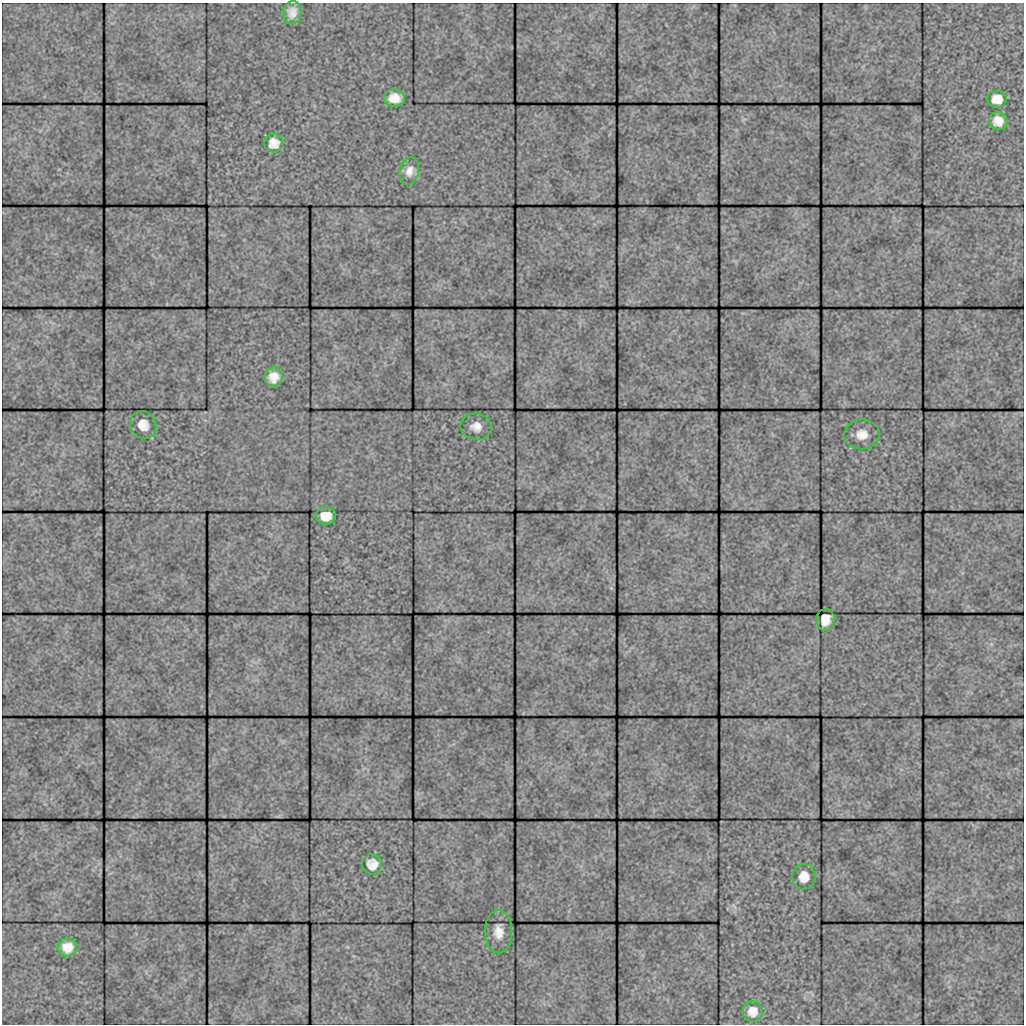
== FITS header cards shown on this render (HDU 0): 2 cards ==
NAXIS1  =                 1022 / length of data axis 1
NAXIS2  =                 1022 / length of data axis 2

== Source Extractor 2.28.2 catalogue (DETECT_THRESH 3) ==
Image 1022 x 1022 px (HDU 0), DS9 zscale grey, 1 PNG px = 1 image px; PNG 1026 x 1026 px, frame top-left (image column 1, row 1022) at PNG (2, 3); each listed source drawn as its Kron ellipse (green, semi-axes under 4 px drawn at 4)
Background 150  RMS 3.5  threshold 10.5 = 3 sigma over >= 5 px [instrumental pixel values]
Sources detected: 17; all 17 listed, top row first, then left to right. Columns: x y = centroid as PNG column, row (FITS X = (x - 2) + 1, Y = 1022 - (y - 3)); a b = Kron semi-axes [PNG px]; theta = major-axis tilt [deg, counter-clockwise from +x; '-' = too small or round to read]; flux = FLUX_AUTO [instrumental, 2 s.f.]
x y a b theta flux
292 13 11 9 79 1900
394 98 10 8 -5 2400
997 99 10 8 -6 2200
998 121 9 9 - 2000
274 143 9 9 - 1700
409 171 14 9 76 1800
274 377 10 9 - 2200
143 425 14 12 -57 2900
476 427 16 13 -9 2400
862 434 17 15 1 3400
326 516 10 8 1 2800
825 620 11 9 78 2400
372 864 10 10 - 1800
804 877 13 11 85 2600
499 932 21 13 -90 3300
67 947 9 9 - 2500
753 1011 10 10 - 2000